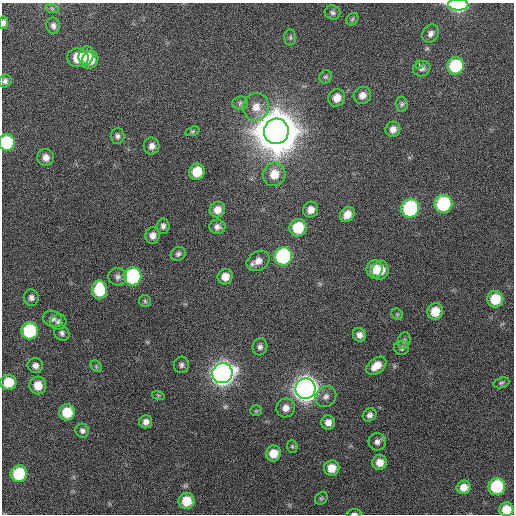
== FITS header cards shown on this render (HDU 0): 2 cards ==
NAXIS1  =                  512 / Axis length
NAXIS2  =                  512 / Axis length

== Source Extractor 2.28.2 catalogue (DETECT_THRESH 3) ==
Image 512 x 512 px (HDU 0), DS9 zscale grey, 1 PNG px = 1 image px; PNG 516 x 516 px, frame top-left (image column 1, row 512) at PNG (2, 3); each listed source drawn as its Kron ellipse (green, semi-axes under 4 px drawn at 4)
Background 388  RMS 9.8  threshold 29.5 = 3 sigma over >= 5 px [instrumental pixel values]
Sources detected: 91; all 91 listed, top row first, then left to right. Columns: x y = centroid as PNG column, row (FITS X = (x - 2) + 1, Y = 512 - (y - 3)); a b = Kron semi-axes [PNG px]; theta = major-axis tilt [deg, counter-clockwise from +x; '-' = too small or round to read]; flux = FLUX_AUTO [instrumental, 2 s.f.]
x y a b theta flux
458 5 10 6 0 9.9e+04
52 8 6 4 -19 1.0e+03
333 13 8 7 - 1.8e+03
352 19 7 5 45 1.2e+03
3 23 6 4 83 2.1e+03
53 26 8 7 - 2.4e+03
431 34 9 8 - 2.9e+03
290 37 8 6 88 1.4e+03
86 56 9 7 75 1.0e+04
78 58 10 9 - 1.7e+04
90 60 9 8 - 1.0e+04
419 64 3 2 - 4.3e+03
455 66 9 8 - 4.1e+04
422 69 9 7 25 2.4e+03
326 77 7 6 - 1.2e+03
5 81 6 6 - 2.0e+03
362 95 9 8 - 4.3e+03
337 98 9 8 - 6.5e+03
240 103 8 6 4 1.8e+03
402 104 7 6 - 1.5e+03
256 107 14 13 - 9.1e+03
393 129 8 7 - 3.9e+03
192 131 7 4 18 1.4e+03
276 131 13 12 - 3.9e+06
118 136 8 7 - 2.2e+03
7 142 8 8 - 4.2e+04
152 146 8 8 - 3.5e+03
46 157 8 8 - 4.6e+03
197 172 8 7 - 1.6e+04
274 174 12 11 - 1.0e+04
443 204 9 8 - 5.9e+04
410 208 9 9 - 8.4e+04
217 210 8 7 - 5.8e+03
311 210 8 7 - 5.1e+03
347 214 8 6 50 6.2e+03
163 226 7 6 - 2.4e+03
217 227 8 7 - 2.8e+03
298 228 9 8 - 2.1e+04
153 235 8 7 - 4.1e+03
178 254 8 6 35 1.9e+03
283 256 9 9 - 9.0e+04
258 261 12 9 33 5.5e+03
374 269 9 8 - 1.0e+04
380 270 9 8 - 1.2e+04
133 276 9 8 - 9.2e+04
118 277 9 8 - 2.7e+03
225 277 8 7 - 6.3e+03
99 290 9 8 - 2.8e+04
31 298 8 7 - 2.7e+03
495 299 8 8 - 1.8e+04
145 301 6 6 - 1.2e+03
435 311 8 7 - 1.1e+04
397 314 6 5 - 9.9e+02
53 319 9 7 -18 2.7e+03
58 322 8 8 - 2.5e+03
30 331 8 8 - 4.8e+04
62 333 8 7 - 2.2e+03
359 335 7 6 - 3.4e+03
404 341 8 6 76 1.6e+03
260 347 8 7 - 2.4e+03
402 348 7 7 - 2.0e+03
181 365 8 7 - 2.2e+03
35 366 8 7 - 3.3e+03
96 366 6 5 - 1.1e+03
376 366 11 7 39 7.9e+03
222 373 10 10 - 7.1e+05
8 382 8 7 - 1.6e+04
501 383 8 5 18 1.3e+03
38 385 9 8 - 9.2e+03
305 389 10 10 - 8.1e+05
158 395 6 4 -18 8.9e+02
326 396 11 9 42 3.5e+03
286 408 9 9 - 4.7e+03
256 411 5 5 - 1.0e+03
67 412 8 8 - 1.8e+04
370 415 7 6 - 2.5e+03
146 422 7 6 - 3.4e+03
328 422 7 7 - 4.2e+03
82 431 7 6 - 2.1e+03
377 442 9 8 - 3.1e+03
292 446 6 5 - 1.1e+03
273 453 8 7 - 9.9e+03
380 462 7 7 - 6.4e+03
332 468 8 7 - 8.6e+03
19 474 8 8 - 3.8e+04
497 486 8 8 - 4.5e+04
464 487 7 6 - 6.2e+03
321 498 7 5 42 1.2e+03
186 501 8 8 - 1.5e+04
506 509 7 7 - 1.0e+04
354 513 7 3 4 1.2e+03
At the frame edge (FLAGS 8, measured only in part): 5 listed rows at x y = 458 5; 3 23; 7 142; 506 509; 354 513